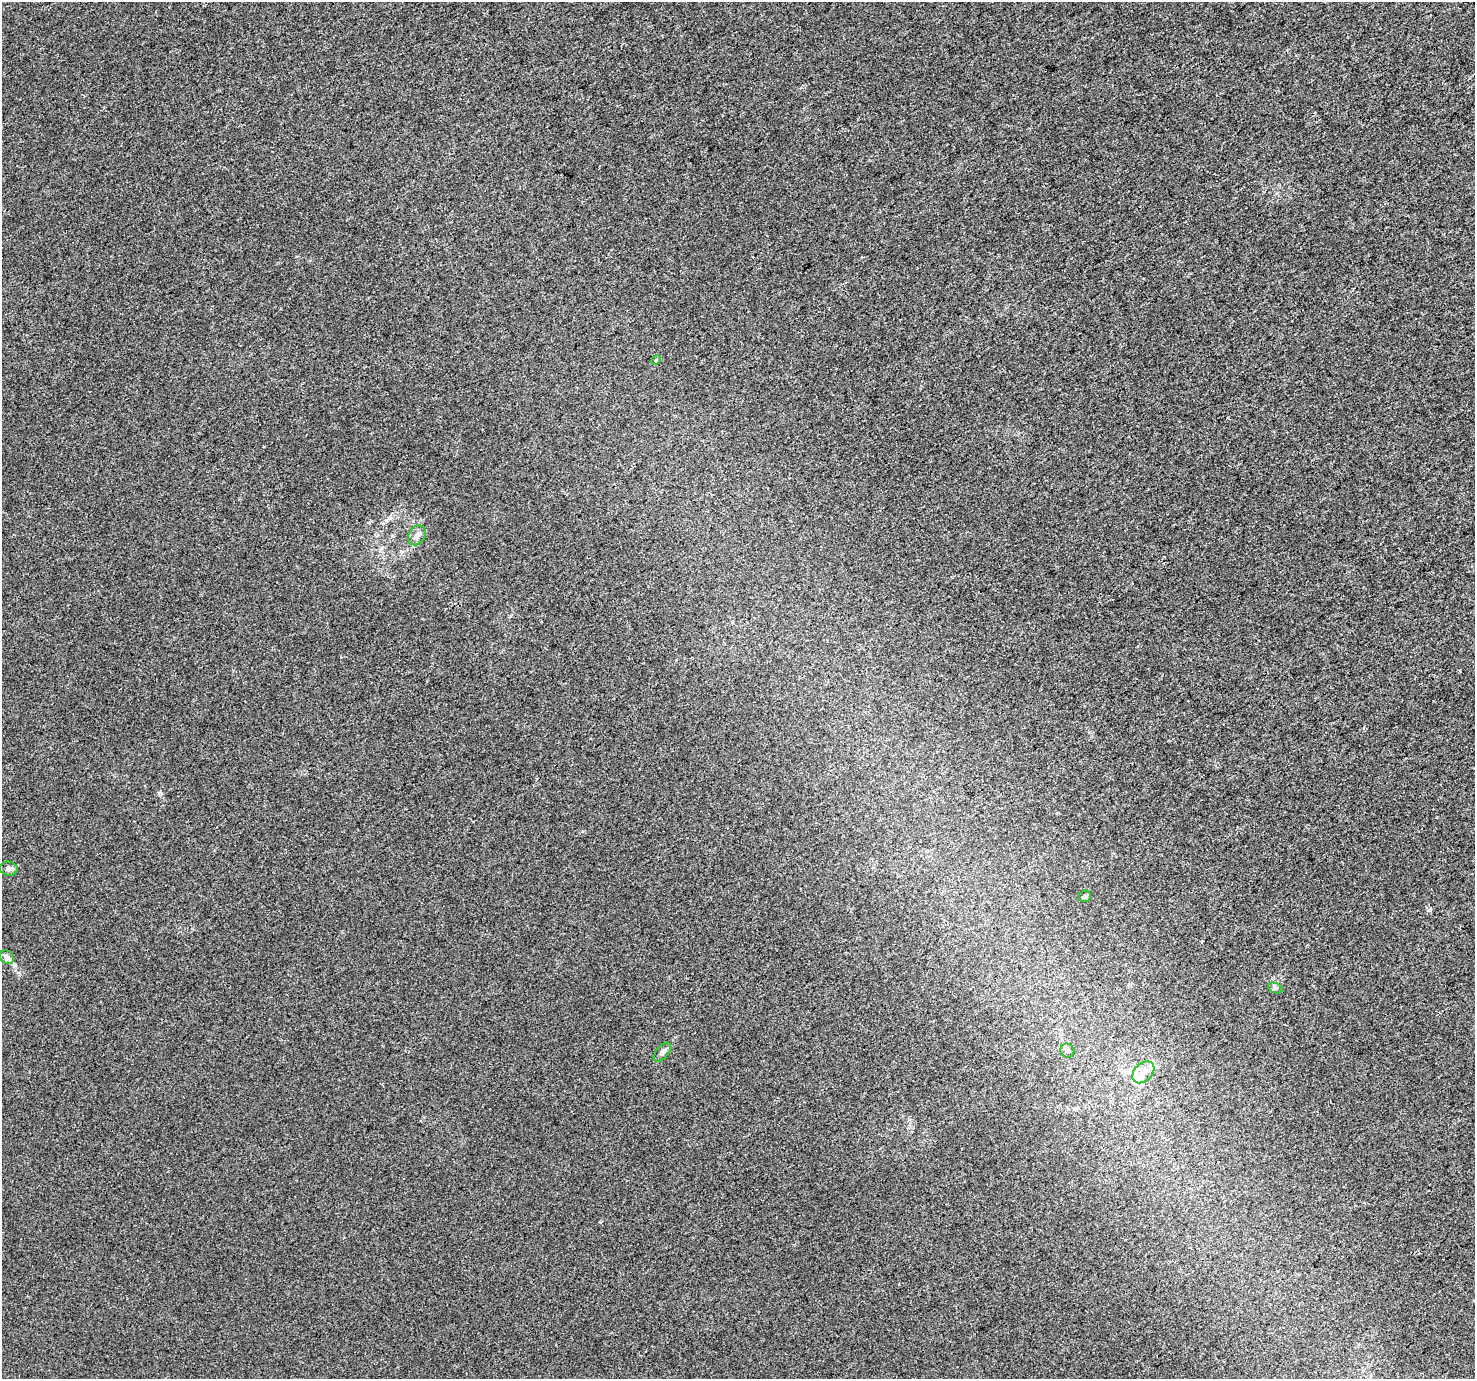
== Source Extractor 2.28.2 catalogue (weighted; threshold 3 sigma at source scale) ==
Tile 10 of 4 x 4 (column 2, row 3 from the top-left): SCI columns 1495-2967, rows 1523-2899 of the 5941 x 5860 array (HDU 1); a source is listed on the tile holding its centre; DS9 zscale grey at full resolution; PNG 1477 x 1381 px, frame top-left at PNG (2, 2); each listed source drawn as its Kron ellipse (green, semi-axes under 4 px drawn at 4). Shown black and unused: <1% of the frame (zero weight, under 3 of 4 exposures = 2% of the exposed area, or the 3 px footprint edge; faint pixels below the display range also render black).
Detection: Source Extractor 2.28.2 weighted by HDU 2 'WHT'; one run over the whole footprint, this tile lists its part. Background 5.82e-04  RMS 0.0026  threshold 0.0118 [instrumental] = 3 sigma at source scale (4.5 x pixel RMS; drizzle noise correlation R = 1.50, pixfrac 1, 0.0396/0.0396 arcsec/px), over >= 5 px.
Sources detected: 10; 1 inside a brighter object's white glare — neither listed nor drawn; the other 9 listed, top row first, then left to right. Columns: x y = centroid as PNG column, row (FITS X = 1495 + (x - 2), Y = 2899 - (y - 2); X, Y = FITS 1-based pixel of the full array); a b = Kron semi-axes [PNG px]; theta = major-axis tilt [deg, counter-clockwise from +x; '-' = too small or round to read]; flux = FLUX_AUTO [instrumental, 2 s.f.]
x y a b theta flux
656 360 5 4 - 0.28
417 535 10 8 58 1.2
9 869 9 7 -10 0.88
1085 896 6 5 - 0.5
7 957 7 6 - 0.83
1275 988 7 5 -23 0.52
1067 1051 7 6 - 0.84
662 1052 11 6 50 1
1143 1072 13 9 44 2.6